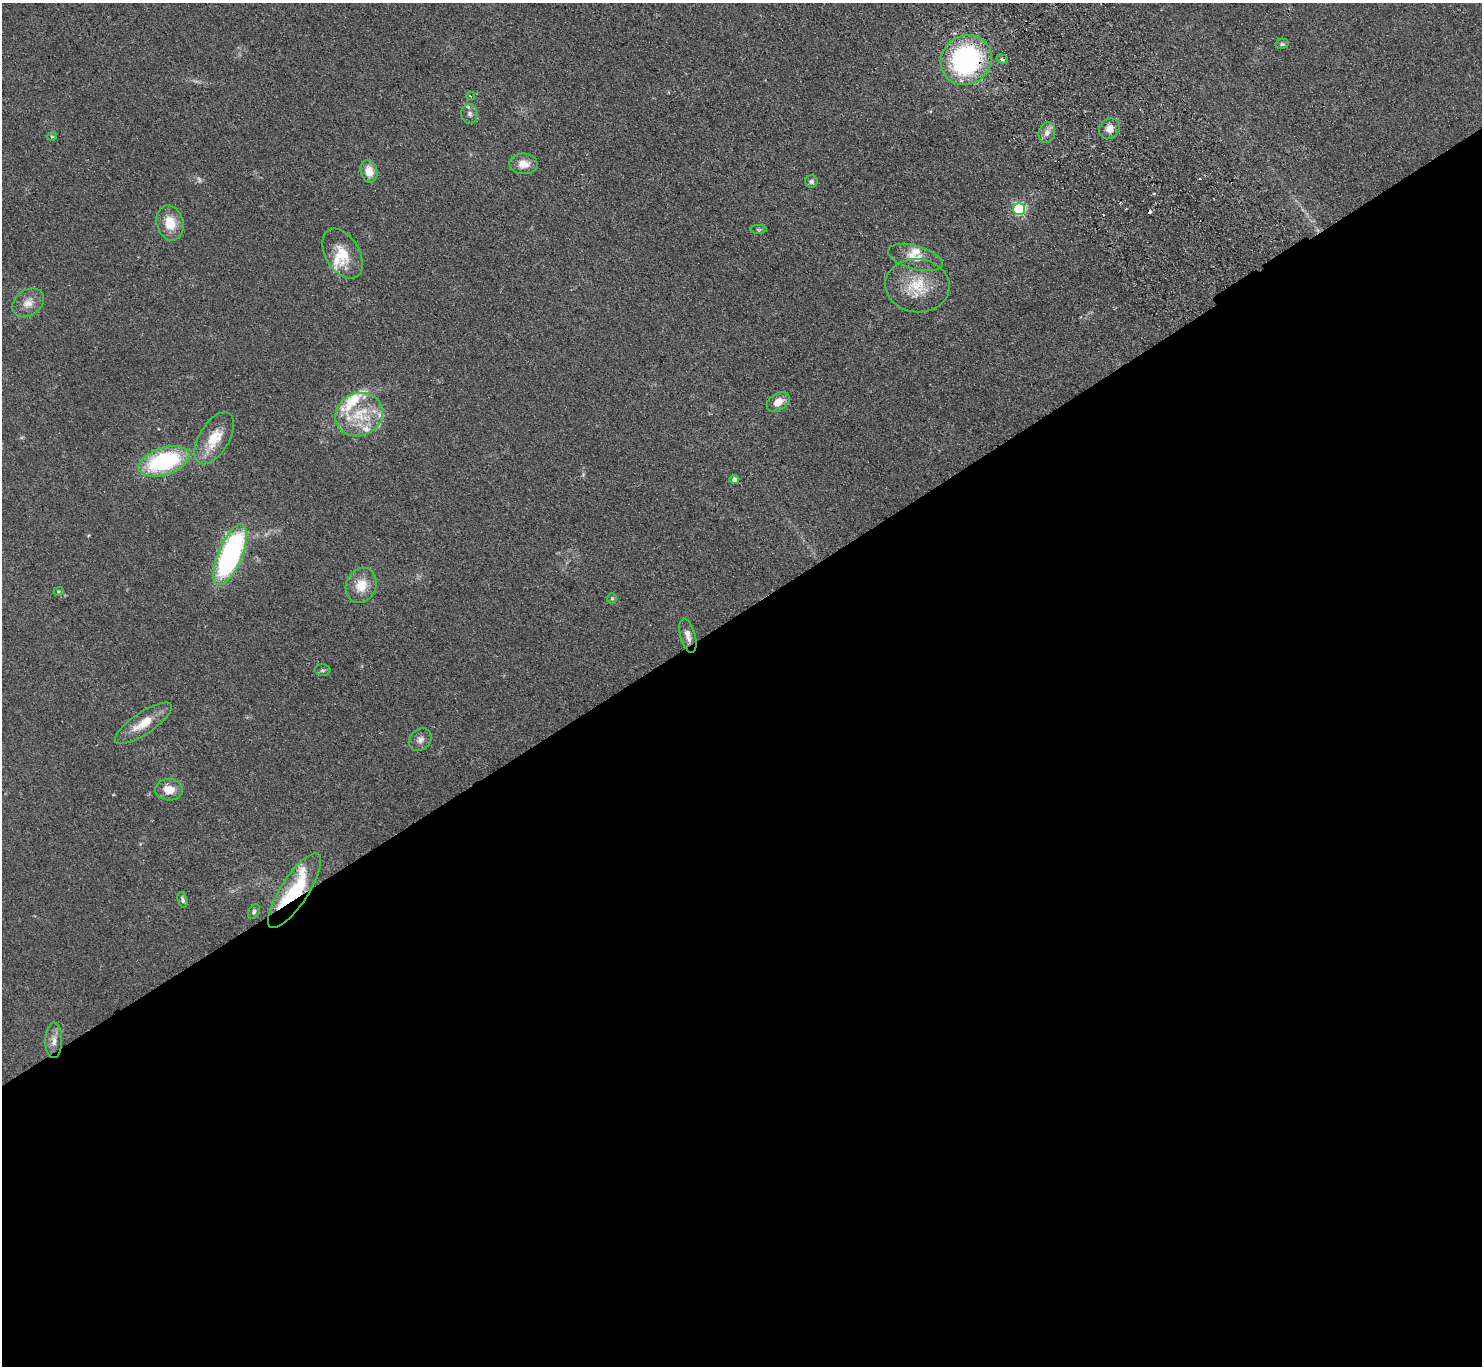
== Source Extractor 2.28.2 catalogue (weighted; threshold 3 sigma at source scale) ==
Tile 15 of 4 x 4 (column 3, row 4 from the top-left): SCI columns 3007-4486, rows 335-1698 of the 6014 x 5985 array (HDU 1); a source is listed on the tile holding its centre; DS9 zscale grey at full resolution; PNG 1484 x 1368 px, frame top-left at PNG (2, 3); each listed source drawn as its Kron ellipse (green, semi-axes under 4 px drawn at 4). Shown black and unused: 55% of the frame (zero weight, under 2 of 3 exposures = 3% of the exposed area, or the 3 px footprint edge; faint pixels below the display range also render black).
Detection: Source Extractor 2.28.2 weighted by HDU 2 'WHT'; one run over the whole footprint, this tile lists its part. Background 0.0514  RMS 0.0075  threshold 0.0337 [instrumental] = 3 sigma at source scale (4.5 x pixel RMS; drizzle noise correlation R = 1.50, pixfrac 1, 0.05/0.05 arcsec/px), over >= 5 px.
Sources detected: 46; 2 too faint to see at this stretch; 1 cosmic-ray / hot-pixel residue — neither listed nor drawn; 7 inside a brighter listed object's ellipse — not listed separately; the other 36 listed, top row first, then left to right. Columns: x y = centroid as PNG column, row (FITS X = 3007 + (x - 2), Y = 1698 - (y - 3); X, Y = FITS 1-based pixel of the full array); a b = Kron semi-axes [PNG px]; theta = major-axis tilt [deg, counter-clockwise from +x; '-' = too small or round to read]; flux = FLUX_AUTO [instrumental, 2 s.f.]
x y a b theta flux
1282 44 6 5 - 1.4
1002 59 5 4 - 1.9
966 60 26 24 40 130
470 96 4 3 - 1.2
470 114 10 8 -88 3.2
1110 129 11 9 41 6.3
1047 133 10 8 69 4.4
52 137 5 3 - 0.64
523 164 14 10 -3 8.8
369 171 11 8 -77 9.6
811 181 6 6 - 1.9
1019 209 6 6 - 110
170 223 18 13 -76 15
759 230 8 4 0 1
343 254 27 17 -59 19
915 257 28 12 -15 12
917 286 32 26 -6 28
28 303 17 12 36 8
778 402 12 8 33 8.4
359 415 24 21 25 28
214 438 29 15 59 19
164 461 26 13 18 81
734 480 5 4 - 3.8
230 555 33 12 67 170
361 585 18 15 67 14
58 591 5 4 - 0.87
612 599 5 5 - 1
688 636 17 7 -75 5.1
322 670 8 6 1 1.5
143 723 33 11 34 16
420 740 12 10 42 4
169 790 14 10 -2 9.6
294 891 43 14 57 62
182 900 8 5 -73 1.9
254 912 8 5 63 1.7
54 1040 18 8 88 5.7
Overlapping masked pixels (flux is a lower limit): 2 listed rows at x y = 966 60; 294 891